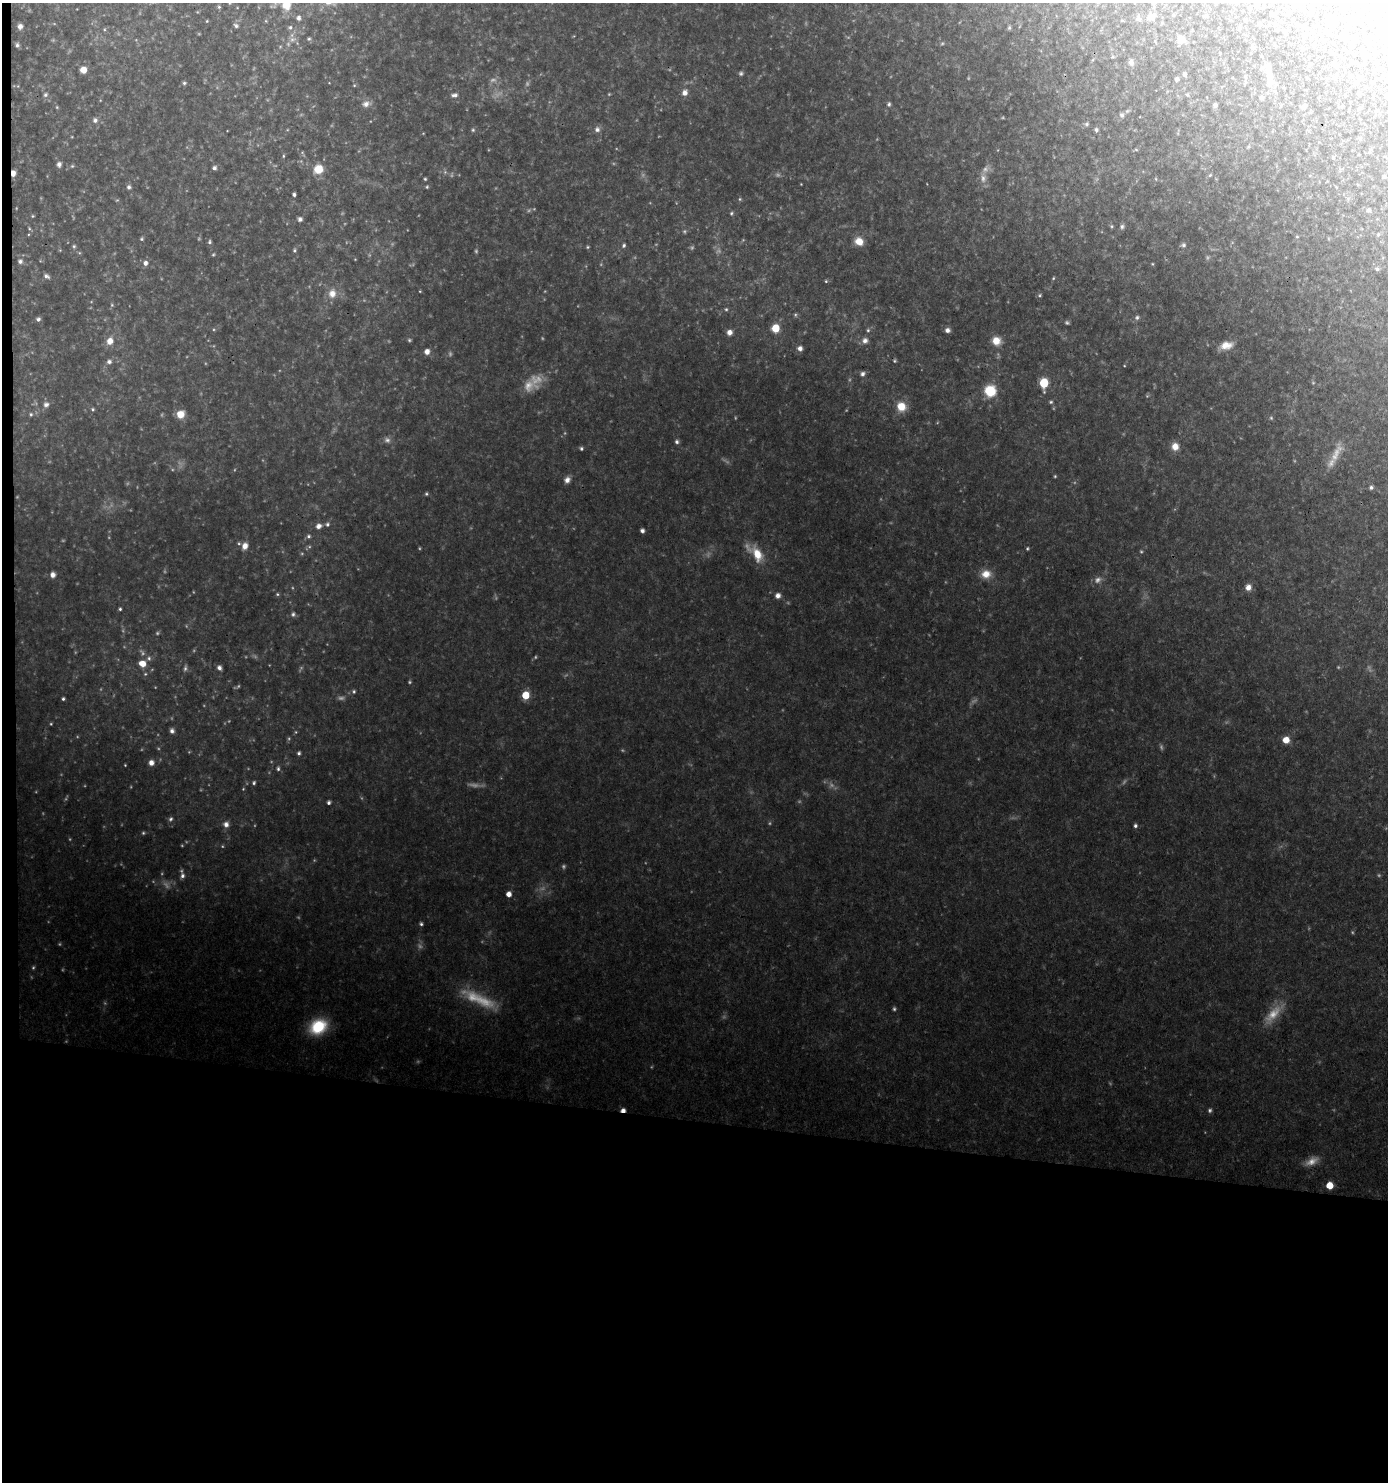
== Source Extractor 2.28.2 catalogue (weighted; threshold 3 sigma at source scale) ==
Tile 7 of 3 x 3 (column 1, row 3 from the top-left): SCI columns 204-1589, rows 1-1480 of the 4465 x 4440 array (HDU 1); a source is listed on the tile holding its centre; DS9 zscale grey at full resolution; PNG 1390 x 1484 px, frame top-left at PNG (2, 3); no overlay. Shown black and unused: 25% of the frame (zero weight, under 3 of 4 exposures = <1% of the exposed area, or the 3 px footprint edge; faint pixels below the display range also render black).
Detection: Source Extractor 2.28.2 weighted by HDU 2 'WHT'; one run over the whole footprint, this tile lists its part. Background 0.136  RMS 0.012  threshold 0.052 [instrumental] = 3 sigma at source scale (4.5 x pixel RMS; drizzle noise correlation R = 1.50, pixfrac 1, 0.05/0.05 arcsec/px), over >= 5 px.
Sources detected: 196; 44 too faint to see at this stretch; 1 inside a brighter object's white glare — not listed; the other 151 listed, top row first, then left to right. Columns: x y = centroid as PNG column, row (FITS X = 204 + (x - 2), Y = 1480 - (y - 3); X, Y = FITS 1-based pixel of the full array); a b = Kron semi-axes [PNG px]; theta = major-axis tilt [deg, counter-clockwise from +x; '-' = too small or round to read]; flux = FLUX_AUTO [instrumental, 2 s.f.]
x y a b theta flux
287 4 22 13 54 26
1297 4 4 4 - 3
219 7 5 5 - 1.7
1151 16 13 8 30 7.1
299 18 6 5 - 3.8
207 21 4 3 - 0.93
20 26 7 6 - 4.5
236 26 7 5 -42 2.3
290 27 6 5 - 2.5
1009 28 5 4 - 1.5
1381 31 6 5 - 2.6
292 39 8 6 7 3.8
309 39 5 4 - 1.6
1181 40 9 9 - 8.7
17 45 7 5 -89 2.6
1331 53 4 3 - 1.3
1364 56 5 4 - 2.4
1131 62 8 6 -53 3.9
1333 64 5 5 - 2.1
83 70 6 6 - 9.9
741 73 6 5 - 2
1184 74 5 5 - 2.3
1269 75 17 9 -87 11
1245 76 5 4 - 1.3
1335 78 5 4 - 1.9
1177 79 4 4 - 2.4
184 83 5 4 - 1.9
685 93 8 7 - 5.8
45 95 7 6 - 2.5
454 95 9 5 9 3.6
1187 95 6 4 -1 1.2
1261 98 5 5 - 1.9
366 104 10 8 17 6
889 104 5 5 - 2
1215 105 5 4 - 2.3
1304 106 6 5 - 3.5
1122 115 6 6 - 2.7
95 120 7 6 - 3.3
1087 124 6 5 - 2.1
597 129 7 7 - 4
473 130 5 4 - 1.5
1096 130 6 5 - 2.2
1136 150 5 3 - 1.1
283 156 5 3 - 1.2
1333 157 5 4 - 1.6
59 164 7 6 - 3.4
72 166 4 4 - 1.3
214 168 5 5 - 2.9
318 169 11 10 - 18
13 173 7 5 88 6.6
1210 175 5 4 - 1.2
983 178 13 7 -86 6.5
425 179 4 3 - 1.2
129 187 6 5 - 2.6
427 187 5 4 - 1.2
294 194 4 3 - 2.2
740 199 5 4 - 1.2
1368 210 6 5 - 2.3
731 213 5 4 - 1.5
32 216 5 3 - 1.1
300 219 5 5 - 3.1
1122 226 7 5 88 2.5
1297 237 4 3 - 0.96
142 239 5 4 - 1.5
859 241 10 8 -35 13
209 242 6 5 - 1.9
624 245 5 4 - 1.7
1183 245 7 5 0 2.2
74 246 5 4 - 1.5
587 247 5 3 - 1.2
294 250 6 4 88 1.7
213 255 5 3 - 1.2
20 261 6 6 - 3
145 263 6 5 - 4.4
1377 269 5 5 - 2.1
46 276 8 5 -28 3.4
826 281 5 4 - 1.3
332 293 12 10 83 12
112 305 5 4 - 1.2
726 309 4 4 - 1.3
1137 317 7 5 74 2.3
38 319 6 5 - 2.6
775 328 5 5 - 30
868 330 5 4 - 1.5
947 330 6 5 - 4.1
729 332 6 5 - 6
409 340 5 4 - 1.5
865 340 8 7 - 4.7
110 341 9 8 - 8.9
996 341 9 8 - 13
1226 345 16 10 9 12
800 348 6 6 - 4.2
427 352 6 5 - 6.1
895 361 5 4 - 1.4
109 362 7 6 - 3
862 374 7 6 - 3.2
1044 383 6 5 - 58
990 391 7 7 - 51
1051 402 5 4 - 1.5
46 404 8 6 14 3.6
901 406 10 9 - 18
93 409 5 4 - 1.6
31 414 5 4 - 1.4
180 414 8 7 - 14
677 442 6 5 - 2.6
1175 447 8 8 - 9.7
581 448 5 4 - 2
1055 476 4 3 - 1.1
567 480 7 6 - 5.7
1371 487 6 5 - 2.4
426 494 5 4 - 1.6
327 524 6 5 - 2.4
318 526 7 6 - 5.5
642 531 4 4 - 3.1
309 536 6 5 - 2.3
245 546 9 7 72 8.4
1027 548 5 4 - 1.3
757 554 20 11 -65 23
986 574 12 10 14 13
53 575 7 6 - 5.1
1248 587 7 6 - 6.5
277 594 5 4 - 1.4
778 596 7 6 - 5.1
120 609 4 4 - 1.6
293 614 7 5 -89 2.4
149 658 6 6 - 2.7
142 664 7 6 - 13
219 668 6 5 - 3.4
354 691 5 4 - 1.7
525 695 5 5 - 31
63 699 4 3 - 1.7
51 724 4 4 - 1
172 731 6 5 - 3.3
1286 740 6 6 - 12
299 753 4 4 - 2.1
151 763 6 6 - 5.6
125 765 3 3 - 0.79
278 769 6 4 -89 2
254 783 5 4 - 1.8
329 802 4 4 - 2.6
170 819 6 5 - 2.4
226 824 8 8 - 5.7
1135 826 4 4 - 2.4
143 833 5 4 - 1.4
182 876 8 6 -77 4.1
509 894 5 5 - 7.3
421 924 5 4 - 1.9
894 1009 5 4 - 1.7
318 1027 17 13 30 53
623 1110 5 4 - 5.9
1329 1185 5 5 - 23
Overlapping masked pixels (flux is a lower limit): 2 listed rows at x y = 13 173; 623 1110
Isophote crosses this tile's border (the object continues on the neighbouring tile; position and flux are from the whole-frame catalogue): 2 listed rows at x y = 287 4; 1297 4